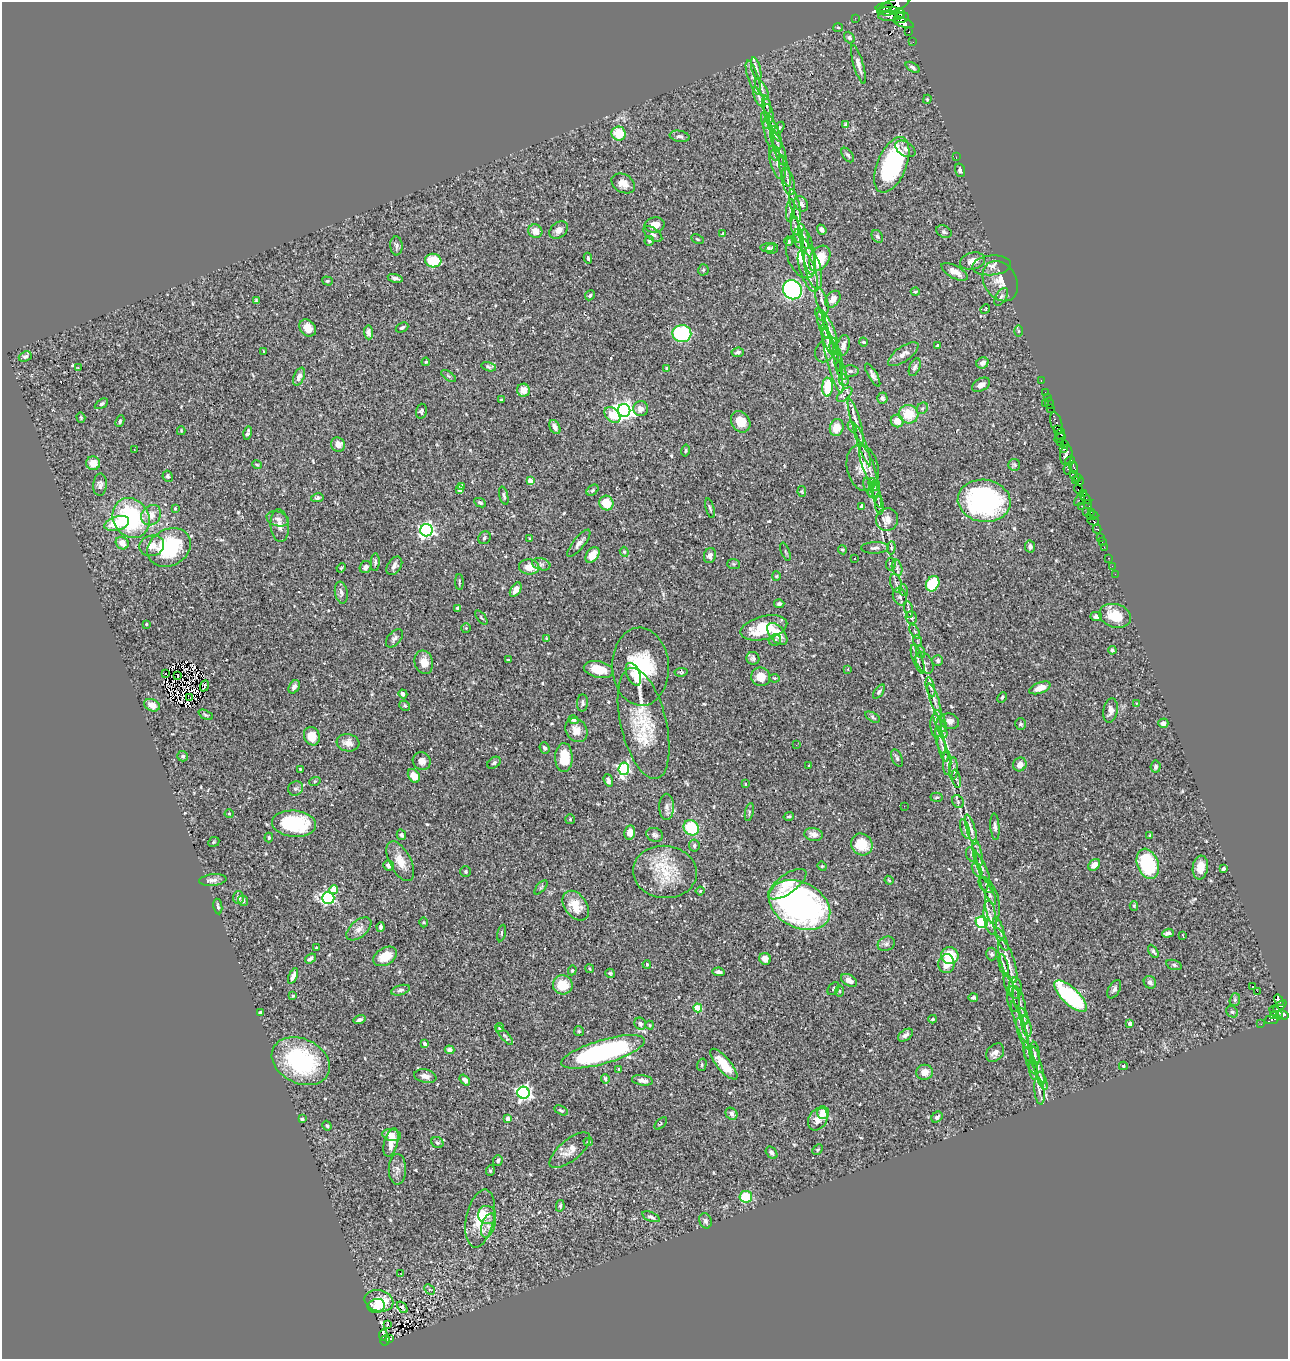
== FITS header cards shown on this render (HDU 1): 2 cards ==
NAXIS1  =                 1286
NAXIS2  =                 1357

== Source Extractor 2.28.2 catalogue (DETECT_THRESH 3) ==
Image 1286 x 1357 px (HDU 1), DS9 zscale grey, 1 PNG px = 1 image px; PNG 1290 x 1361 px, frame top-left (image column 1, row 1357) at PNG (2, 2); each listed source drawn as its Kron ellipse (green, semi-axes under 4 px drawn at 4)
Background 0.577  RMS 0.019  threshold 0.0557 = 3 sigma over >= 5 px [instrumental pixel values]
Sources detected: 567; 4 with non-positive FLUX_AUTO (blend fragments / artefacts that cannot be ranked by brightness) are neither listed nor drawn; of the other 563, the 500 brightest by FLUX_AUTO listed and drawn (63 fainter detections omitted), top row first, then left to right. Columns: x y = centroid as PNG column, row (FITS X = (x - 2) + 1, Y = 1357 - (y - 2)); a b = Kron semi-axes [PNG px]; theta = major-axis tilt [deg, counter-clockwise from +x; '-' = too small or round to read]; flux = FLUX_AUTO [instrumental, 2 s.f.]
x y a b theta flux
894 5 16 6 21 2600
884 7 8 4 9 1400
888 11 11 3 3 1600
900 13 5 4 - 1300
891 16 12 5 4 2500
855 18 2 2 - 5.3
901 18 7 5 16 2800
903 23 11 4 -18 2700
838 27 5 3 - 1.2
909 32 3 3 - 150
849 38 6 4 -51 2.1
913 42 2 2 - 3.9
858 64 20 5 -74 8.2
913 67 8 4 -31 3.2
756 69 12 4 -75 4
753 77 18 5 -72 6.6
762 89 12 4 -61 4.1
759 97 11 3 -66 3
927 99 5 4 - 1.5
767 105 9 3 -79 2.4
769 113 9 4 -80 2.5
765 120 9 4 -80 2.9
845 125 4 4 - 2
773 128 15 4 -65 4.2
779 128 6 4 57 1.9
769 132 15 4 -80 4.1
619 134 7 7 - 32
680 136 10 5 -10 3.7
776 138 12 5 -78 4
779 149 17 5 -71 6.7
905 149 11 7 -33 6.1
775 153 8 5 -73 2.9
848 155 8 5 -52 2.8
956 157 2 2 - 2.3
778 164 15 7 -72 8.5
892 165 29 14 67 140
960 170 7 5 -73 2.9
785 171 16 4 -77 5.9
788 182 14 6 -75 6.4
623 183 12 9 -28 10
801 204 8 6 -57 5.2
795 205 16 4 -77 5.8
790 210 11 4 86 3.6
655 225 10 7 9 11
796 228 15 4 -77 4.7
559 230 10 7 39 7.2
822 230 5 4 - 4.6
535 231 7 6 - 11
944 232 8 6 -29 2.9
722 233 3 3 - 1.4
653 234 11 6 -35 3.5
804 236 13 4 -75 5.3
877 236 7 5 -56 3.1
697 239 6 3 -27 1.4
799 239 10 5 -78 3.8
649 241 5 4 - 2
789 241 5 4 - 1.8
396 246 9 6 -87 3.9
768 248 7 4 4 2.4
772 249 6 5 - 3.4
808 252 23 6 -81 9.1
801 256 23 13 -67 26
588 258 5 3 - 2.5
820 258 14 9 60 38
433 261 8 7 - 34
972 261 12 8 14 12
992 265 19 10 5 9.6
813 269 21 7 -75 15
703 270 5 5 - 1.8
808 271 22 7 -71 15
955 272 14 6 -28 12
395 278 8 3 -13 3.6
327 281 5 4 - 1.6
1000 281 21 16 -59 20
792 290 10 9 - 250
915 292 4 3 - 1.4
590 295 5 4 - 2.3
1001 297 10 5 60 3.3
833 299 9 6 53 10
822 300 14 5 -70 5.4
256 301 4 3 - 1.6
985 309 5 4 - 1.3
820 314 7 3 -55 1.5
823 325 14 3 -71 3.2
308 328 9 7 -49 12
402 328 7 4 27 2.9
830 329 18 3 -68 4.6
1018 331 5 3 - 1.3
368 332 7 4 -86 3.9
682 334 9 8 - 110
827 340 16 4 -70 4.3
864 342 5 3 - 1.5
937 345 4 3 - 1.3
843 346 11 6 76 7.4
826 350 14 9 54 12
264 352 3 2 - 1.3
738 352 6 4 5 3.3
836 352 10 4 -64 3.8
903 354 18 7 35 8.4
25 357 7 5 22 2.6
833 361 34 6 -75 16
838 361 11 3 -79 2.9
426 362 4 3 - 1.3
982 363 6 5 - 6
489 367 7 4 -13 2.4
915 367 9 5 67 3.8
78 368 3 2 - 43
666 368 4 3 - 1.2
841 371 9 4 -72 3.4
850 371 8 5 0 3.2
873 375 13 4 -60 4
449 376 8 3 -34 1.7
299 377 9 5 67 7.4
844 380 5 5 - 1.9
1041 381 3 2 - 13
981 385 10 6 28 6.4
827 387 9 5 90 46
523 390 6 6 - 15
1045 392 2 2 - 8.5
845 395 9 5 42 4.8
882 398 5 5 - 3.2
1047 398 3 2 - 8.2
501 400 3 3 - 2.1
1045 403 2 2 - 50
1050 403 6 2 -73 15
101 404 7 4 31 3
922 408 6 5 - 2.3
1051 408 3 2 - 24
641 409 7 7 - 7
624 410 6 6 - 620
421 411 7 5 73 2.7
909 414 10 9 - 31
612 415 9 6 -44 25
81 417 5 4 - 1.6
120 421 6 4 64 2.3
856 421 23 4 -74 7.3
897 421 6 6 - 15
741 422 11 9 -56 17
1056 423 11 5 -72 480
555 427 7 5 -63 5.4
837 427 9 6 75 18
852 427 6 4 -58 1.9
1057 429 4 3 - 620
181 431 4 3 - 1.3
248 433 6 4 76 3.7
1060 434 5 4 - 360
1060 438 6 3 36 53
1060 443 4 2 - 21
1065 444 3 2 - 9.1
338 445 7 7 - 11
862 445 22 4 -70 5.4
1064 449 3 3 - 460
134 450 3 2 - 1.8
686 450 6 4 77 1.9
1066 455 10 6 82 790
1070 461 5 3 - 420
93 463 7 6 - 14
257 465 5 3 - 1.4
1014 465 6 5 - 2.1
868 466 21 6 -70 9
1074 467 6 3 -74 160
863 468 24 15 -77 25
1068 469 6 4 81 410
168 476 6 5 - 3.1
1075 476 6 4 -44 260
1079 480 6 2 -71 200
530 481 4 4 - 18
1076 481 4 4 - 130
100 485 11 6 87 4.8
873 485 6 4 -64 2.6
462 486 4 4 - 2.3
869 487 9 3 -69 2.4
874 489 9 5 70 3.5
1079 489 5 3 - 330
460 490 4 4 - 3.8
592 490 7 4 41 2.1
802 492 5 4 - 1.3
1084 493 3 3 - 310
877 495 13 3 -73 3.4
504 496 9 4 -75 2.2
317 498 6 4 10 2.6
1086 498 7 4 -50 59
1079 500 7 3 50 31
984 501 26 21 -9 240
480 503 6 4 -25 2.6
606 503 7 7 - 28
1088 504 4 3 - 36
879 505 9 4 -85 2.3
862 506 4 4 - 4.2
1082 506 3 2 - 15
710 508 10 4 -74 2.6
175 509 4 3 - 2.2
1087 512 3 2 - 12
1091 512 2 2 - 24
151 515 11 9 50 11
1092 515 6 3 1 28
131 518 21 17 -58 140
278 519 11 7 -17 5.5
887 519 11 10 - 13
1093 521 6 4 -13 530
117 523 12 7 17 35
280 525 16 9 -84 9.8
1097 529 4 4 - 170
426 530 6 6 - 360
1101 537 3 3 - 56
484 538 7 6 - 2.7
530 539 3 2 - 1.3
1102 542 2 2 - 5.3
122 543 7 6 - 13
579 543 17 5 51 6
152 546 12 10 14 11
169 547 23 18 29 99
1030 547 6 5 - 3.6
1104 547 2 2 - 11
875 548 14 5 2 4.4
891 548 6 4 86 1.8
842 550 5 4 - 1.7
624 552 5 4 - 1.6
785 552 9 3 -69 1.8
592 555 9 6 52 18
710 555 8 6 72 5.1
855 558 3 3 - 2.4
1109 558 3 2 - 13
375 562 9 4 86 2.8
541 564 9 6 -17 4.6
733 564 6 5 - 1.8
891 564 6 4 84 2.5
394 566 10 6 55 5.6
1112 566 2 2 - 4.1
365 567 6 5 - 4.3
529 567 10 7 -6 14
341 568 5 3 - 1.2
897 568 8 5 -75 3.1
1115 574 2 2 - 5.8
776 576 4 4 - 1.3
459 582 8 3 -90 1.4
896 583 10 5 -73 3.9
933 584 8 6 58 57
516 590 8 5 57 9.3
903 590 6 4 -73 1.8
341 593 11 6 -81 5.1
900 597 9 6 -65 4.4
779 604 5 4 - 2.7
458 608 4 3 - 2.2
908 609 9 3 -75 1.9
1096 616 6 4 0 5.3
1115 616 16 11 -17 33
481 617 8 3 -50 1.4
911 618 6 5 - 2
146 624 3 3 - 1.4
466 628 5 5 - 1.4
764 628 24 11 14 45
915 631 8 3 -59 1.8
777 634 13 7 -49 19
394 638 11 6 48 4.3
546 639 4 3 - 1.4
775 640 6 5 - 2.9
918 641 5 3 - 1.5
1112 650 4 3 - 3.1
921 652 6 4 -71 2.2
753 658 6 6 - 3
918 659 15 5 -70 5.5
508 660 3 3 - 1.3
938 660 5 5 - 2.4
424 662 12 9 -76 13
924 663 12 7 -58 5.5
640 667 39 28 -87 74
599 669 15 8 -12 24
848 669 3 3 - 2.1
681 672 7 4 7 1.8
166 674 3 2 - 4
633 674 12 6 -65 12
178 675 4 2 - 2.1
761 677 9 9 - 16
774 678 5 3 - 1.3
204 686 6 4 67 1.8
294 687 7 5 58 6.4
930 687 10 4 -76 2.8
1040 688 11 5 20 13
879 692 8 4 53 2.4
403 694 5 3 - 4.8
1002 697 5 3 - 1.8
190 698 4 2 - 1.6
934 700 17 4 -71 5.5
582 703 8 5 87 3.1
1136 703 3 2 - 1.9
152 705 8 6 -26 12
405 706 5 5 - 2
1110 710 12 7 81 8.7
206 715 8 4 -26 2
873 717 8 4 -29 2.1
573 720 5 4 - 3
940 721 11 5 -71 5.7
950 721 9 7 -17 8.5
644 723 57 23 -77 64
1163 723 5 4 - 5
1020 724 6 5 - 2.5
936 726 12 5 -86 5.1
942 728 10 4 -71 4.1
576 730 13 10 -54 12
312 736 9 7 -69 21
940 740 14 3 -77 3.8
348 743 11 8 -8 9
796 745 2 2 - 2.5
544 748 6 4 -67 2.5
943 749 13 4 -75 3.2
183 756 5 5 - 2.1
564 757 14 8 88 32
897 758 9 5 -66 3.2
422 761 9 8 - 8.1
494 763 7 5 37 2.7
947 763 12 4 90 3.5
1020 764 7 6 - 9.8
809 766 3 3 - 1.5
1156 767 6 5 - 2.8
300 769 4 3 - 1.4
624 769 6 5 - 190
953 769 11 4 88 4.2
414 776 7 5 -56 13
956 779 9 3 -77 2.8
608 780 6 4 -72 4.4
315 781 6 3 18 1.4
745 784 3 2 - 1.7
296 788 8 7 - 3.5
937 797 6 4 3 2
958 802 7 5 -56 2.8
904 806 2 2 - 1.6
667 807 13 7 90 6.6
749 812 9 4 78 2.3
229 814 4 4 - 1.2
789 816 5 3 - 1.7
570 819 5 5 - 1.5
294 824 22 13 -5 100
995 827 13 4 -86 4.2
691 828 8 7 - 56
965 829 10 4 -72 3.1
971 829 15 4 -73 5.6
630 832 7 5 80 8.9
813 834 9 6 -9 7.7
401 835 5 4 - 4.6
655 835 8 6 -22 3.7
1150 835 3 3 - 1.5
269 838 5 4 - 1.6
214 842 6 4 24 1.7
862 844 11 10 - 28
694 845 6 5 - 2.4
978 852 13 2 -76 3.1
972 855 8 5 -71 2.4
400 861 22 10 -62 20
1148 864 16 10 -70 100
388 865 5 5 - 5.2
1094 865 6 5 - 9.5
822 866 5 4 - 1.5
982 868 17 3 -65 3.3
1200 868 12 7 82 14
1223 869 4 3 - 6.2
977 870 7 3 -60 1.8
466 871 5 5 - 1.6
665 872 32 26 -5 52
213 880 13 6 6 5.6
889 880 4 3 - 1.5
787 884 22 9 36 27
986 885 9 6 -48 3.5
541 887 9 4 48 2.1
333 890 4 4 - 21
700 891 4 4 - 1.6
988 891 15 3 -64 4.4
238 898 6 5 - 4.2
328 898 6 5 - 170
243 901 5 5 - 2.7
992 904 20 7 -84 10
800 905 32 22 -27 430
218 906 8 4 -79 2.4
576 906 16 11 -54 25
1134 906 4 4 - 1.7
990 917 17 6 -83 11
424 922 5 3 - 1.3
982 922 6 5 - 140
381 927 4 3 - 2.6
999 928 12 4 -71 4.5
359 929 15 8 41 8.9
501 933 8 3 79 1.4
1168 933 6 4 17 5.1
1183 936 3 2 - 1.5
1002 939 12 4 -64 3.4
886 944 9 7 25 3.7
316 948 3 3 - 1.5
1153 951 7 4 -59 2.6
992 954 6 5 - 2.9
950 955 9 8 - 42
385 956 13 8 30 22
310 958 6 3 36 3.8
765 959 6 5 - 10
1008 962 22 7 -72 14
647 964 4 3 - 1.6
946 964 9 8 - 13
1004 965 12 4 -75 3.7
1174 965 8 5 -17 2.6
590 969 4 3 - 1.3
572 970 5 4 - 1.6
719 972 6 4 -10 4.2
610 973 5 4 - 1.9
293 976 8 4 67 6.1
849 980 9 5 -31 9.1
1150 982 6 6 - 4.3
563 985 10 9 - 26
1009 985 11 4 -75 3.6
1252 986 3 3 - 120
833 988 7 5 52 2.2
1015 988 10 6 -89 6.2
1114 989 10 5 62 4
400 990 10 5 15 3.9
839 991 6 4 -89 1.7
1257 991 3 2 - 530
293 996 3 3 - 1.3
1071 996 21 8 -44 150
973 997 5 4 - 2.6
1013 999 13 6 -84 4.9
1235 1000 6 5 - 2.1
1279 1000 6 4 -57 150
1019 1001 15 5 -73 5.8
1280 1006 8 3 38 250
698 1008 4 4 - 41
260 1012 4 3 - 1.9
1232 1012 6 5 - 2.6
1276 1013 8 5 -49 510
1283 1014 6 4 -34 560
1273 1015 4 3 - 160
1024 1016 8 4 -73 3.1
933 1019 4 3 - 1.6
359 1020 6 4 16 3.8
1271 1020 7 4 10 66
1019 1022 21 3 -70 5.2
640 1024 6 5 - 3.9
1130 1024 4 3 - 8.8
1261 1024 2 2 - 2.8
650 1025 4 4 - 1.2
1026 1027 10 4 -76 3.4
500 1028 4 4 - 3.3
579 1031 5 5 - 1.7
1023 1033 16 4 -72 5.3
505 1035 12 4 -48 2.7
905 1035 8 5 35 4.6
425 1044 4 3 - 4.6
449 1050 5 4 - 5.8
603 1052 43 12 16 240
1028 1052 10 4 -74 3.2
995 1053 10 7 45 7.5
1035 1055 13 5 -86 4.3
301 1061 30 22 -26 130
1031 1061 14 4 -67 4.4
724 1064 19 7 -49 21
702 1065 6 4 72 1.8
1038 1066 20 3 -76 6.6
1123 1066 4 4 - 1.7
619 1069 4 3 - 1.4
1033 1070 9 3 -81 3
924 1072 8 7 - 9.6
425 1076 11 6 -11 7.8
605 1079 5 4 - 2.7
465 1080 6 4 -50 4.8
642 1080 10 5 -7 6
1042 1081 9 3 -69 3.5
1039 1091 13 5 -83 5
523 1093 6 6 - 360
561 1110 7 4 -28 2.2
823 1113 6 5 - 20
732 1114 6 5 - 5.5
937 1117 6 4 43 3.3
302 1119 4 3 - 2.6
508 1119 4 4 - 6.9
818 1119 12 9 58 11
661 1123 8 3 47 1.3
327 1126 5 4 - 2
392 1135 9 5 -9 7.1
391 1142 15 6 75 14
588 1142 4 4 - 1.5
437 1143 6 5 - 2.3
570 1150 25 10 40 13
818 1150 6 4 46 1.6
772 1153 7 5 -49 4.1
498 1160 5 5 - 2.3
397 1169 15 8 -90 6.5
490 1170 5 3 - 1.9
746 1197 6 6 - 46
560 1206 6 4 80 2.1
487 1215 9 9 - 7
651 1217 9 4 -22 3.4
480 1218 29 14 78 37
705 1221 8 6 -68 4.2
488 1226 12 6 71 6.3
400 1273 3 2 - 3.7
430 1289 6 4 -44 1.5
379 1301 14 10 -13 34
376 1306 9 7 13 11
402 1307 6 3 -51 1.5
388 1324 3 2 - 3.1
383 1335 6 2 84 3.2
390 1338 4 3 - 4.5
385 1340 5 4 - 26
At the frame edge (FLAGS 8, measured only in part): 1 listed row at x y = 894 5
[63 fainter detections neither listed nor drawn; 4 non-positive-flux detections neither listed nor drawn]